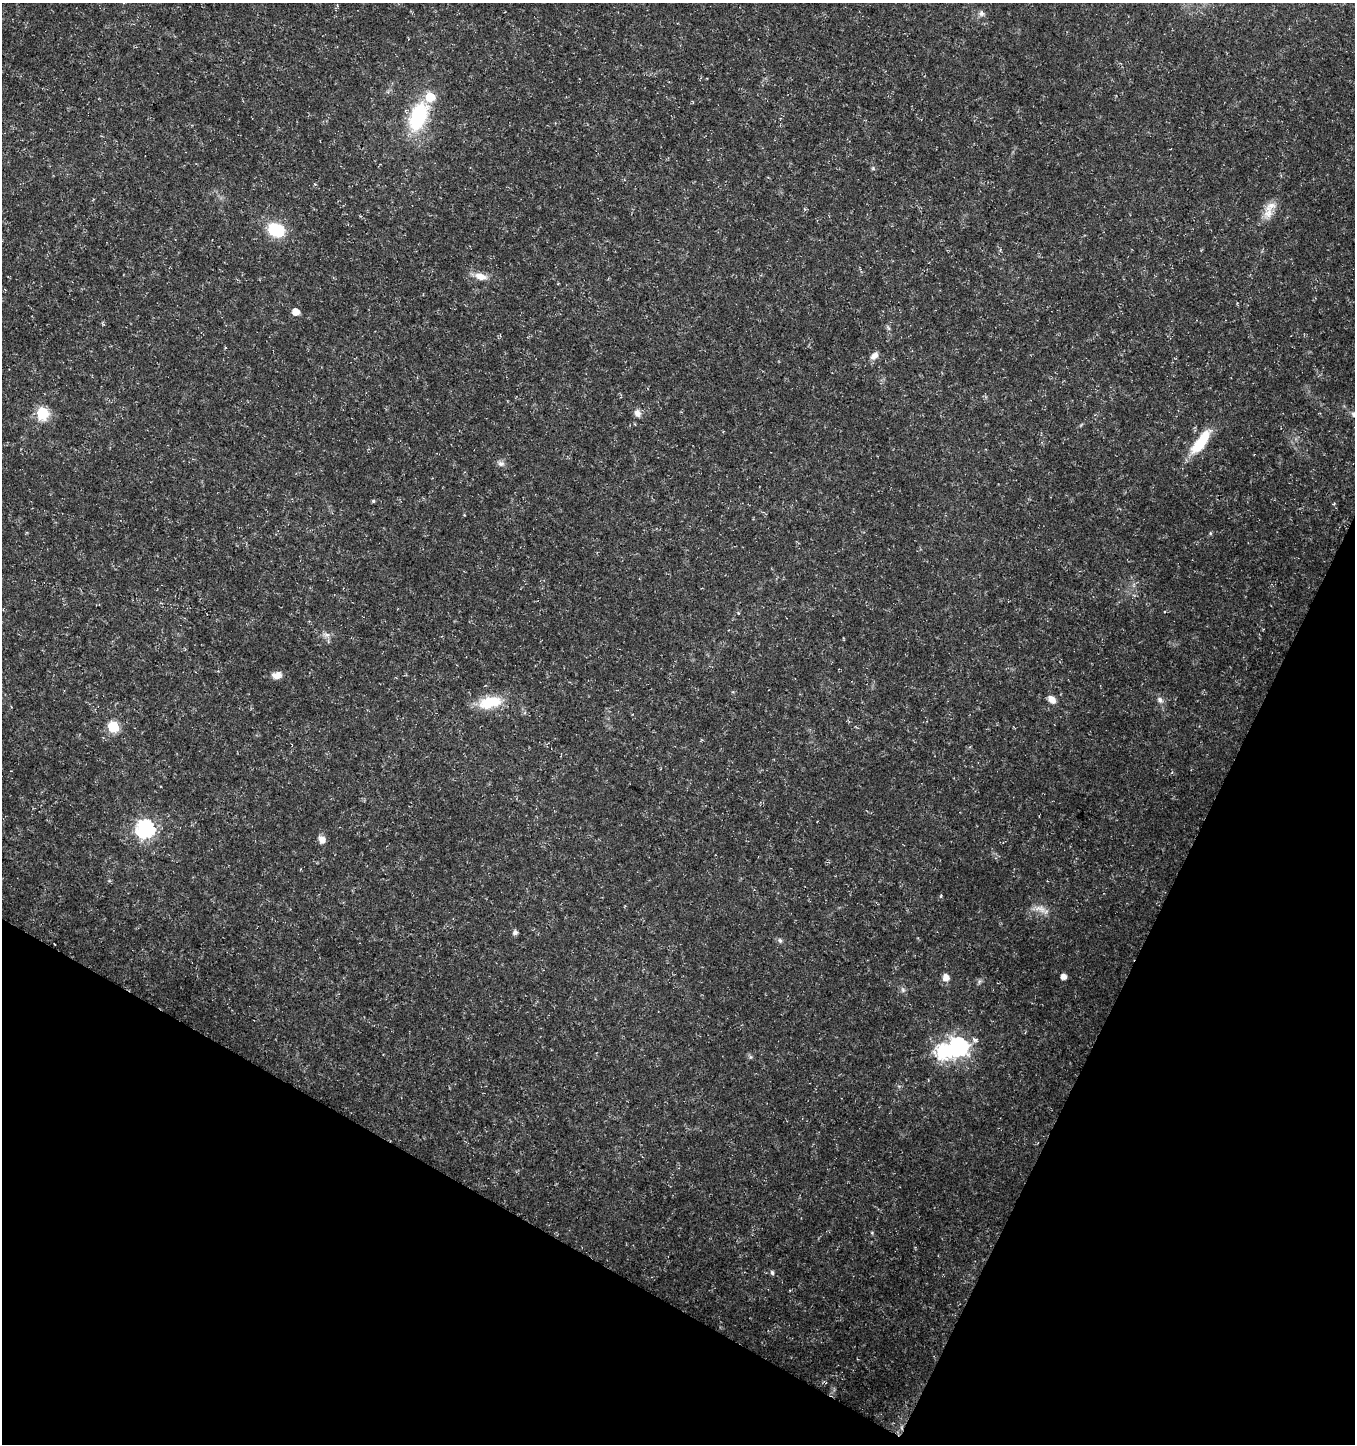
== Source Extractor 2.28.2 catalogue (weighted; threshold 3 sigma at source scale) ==
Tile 15 of 4 x 4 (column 3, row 4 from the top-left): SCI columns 2903-4255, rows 10-1451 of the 5872 x 5780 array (HDU 1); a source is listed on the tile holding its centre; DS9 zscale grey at full resolution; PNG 1357 x 1446 px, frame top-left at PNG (2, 3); no overlay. Shown black and unused: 23% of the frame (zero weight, under 3 of 5 exposures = <1% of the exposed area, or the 3 px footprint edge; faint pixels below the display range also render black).
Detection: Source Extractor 2.28.2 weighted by HDU 2 'WHT'; one run over the whole footprint, this tile lists its part. Background 0.0108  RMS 0.0022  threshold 0.0101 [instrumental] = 3 sigma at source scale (4.5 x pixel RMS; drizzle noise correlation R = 1.50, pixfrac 1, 0.0396/0.0396 arcsec/px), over >= 5 px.
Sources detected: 38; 1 inside a brighter object's white glare — not listed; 3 inside a brighter listed object's ellipse — not listed separately; the other 34 listed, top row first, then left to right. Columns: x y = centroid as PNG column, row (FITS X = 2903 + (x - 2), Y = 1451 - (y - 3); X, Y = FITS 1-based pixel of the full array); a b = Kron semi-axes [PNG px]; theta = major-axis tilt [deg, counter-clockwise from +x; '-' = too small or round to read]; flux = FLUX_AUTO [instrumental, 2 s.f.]
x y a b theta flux
981 13 9 6 -71 0.69
418 117 29 16 69 19
1171 148 3 2 - 0.19
1268 213 18 12 53 2.7
276 230 15 12 -25 11
481 276 16 9 -14 2.3
296 312 5 5 - 2.7
874 356 11 7 42 1.3
42 413 6 6 - 26
637 413 10 7 -59 1.2
1200 444 30 12 49 7.5
501 463 10 7 -13 0.85
373 501 4 4 - 0.29
464 515 4 3 - 0.21
1210 533 5 3 - 0.24
327 635 9 6 0 0.9
277 675 12 8 8 1.6
1052 699 10 7 -47 1.7
1160 700 9 7 -50 0.91
490 702 32 15 11 6.9
113 727 6 6 - 18
145 829 7 7 - 71
322 839 10 8 -63 1.3
941 896 5 3 - 0.25
1040 909 18 10 -17 2.2
515 932 5 5 - 0.89
780 940 7 6 - 0.52
946 977 7 6 - 1.8
1063 977 5 5 - 1.5
979 982 7 4 72 0.41
903 990 9 5 -61 0.58
958 1046 8 7 - 92
750 1057 6 5 - 0.39
772 1272 6 5 - 0.41
Unlisted compact peaks at least as high as the median listed source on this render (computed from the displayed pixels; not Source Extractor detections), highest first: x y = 873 168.